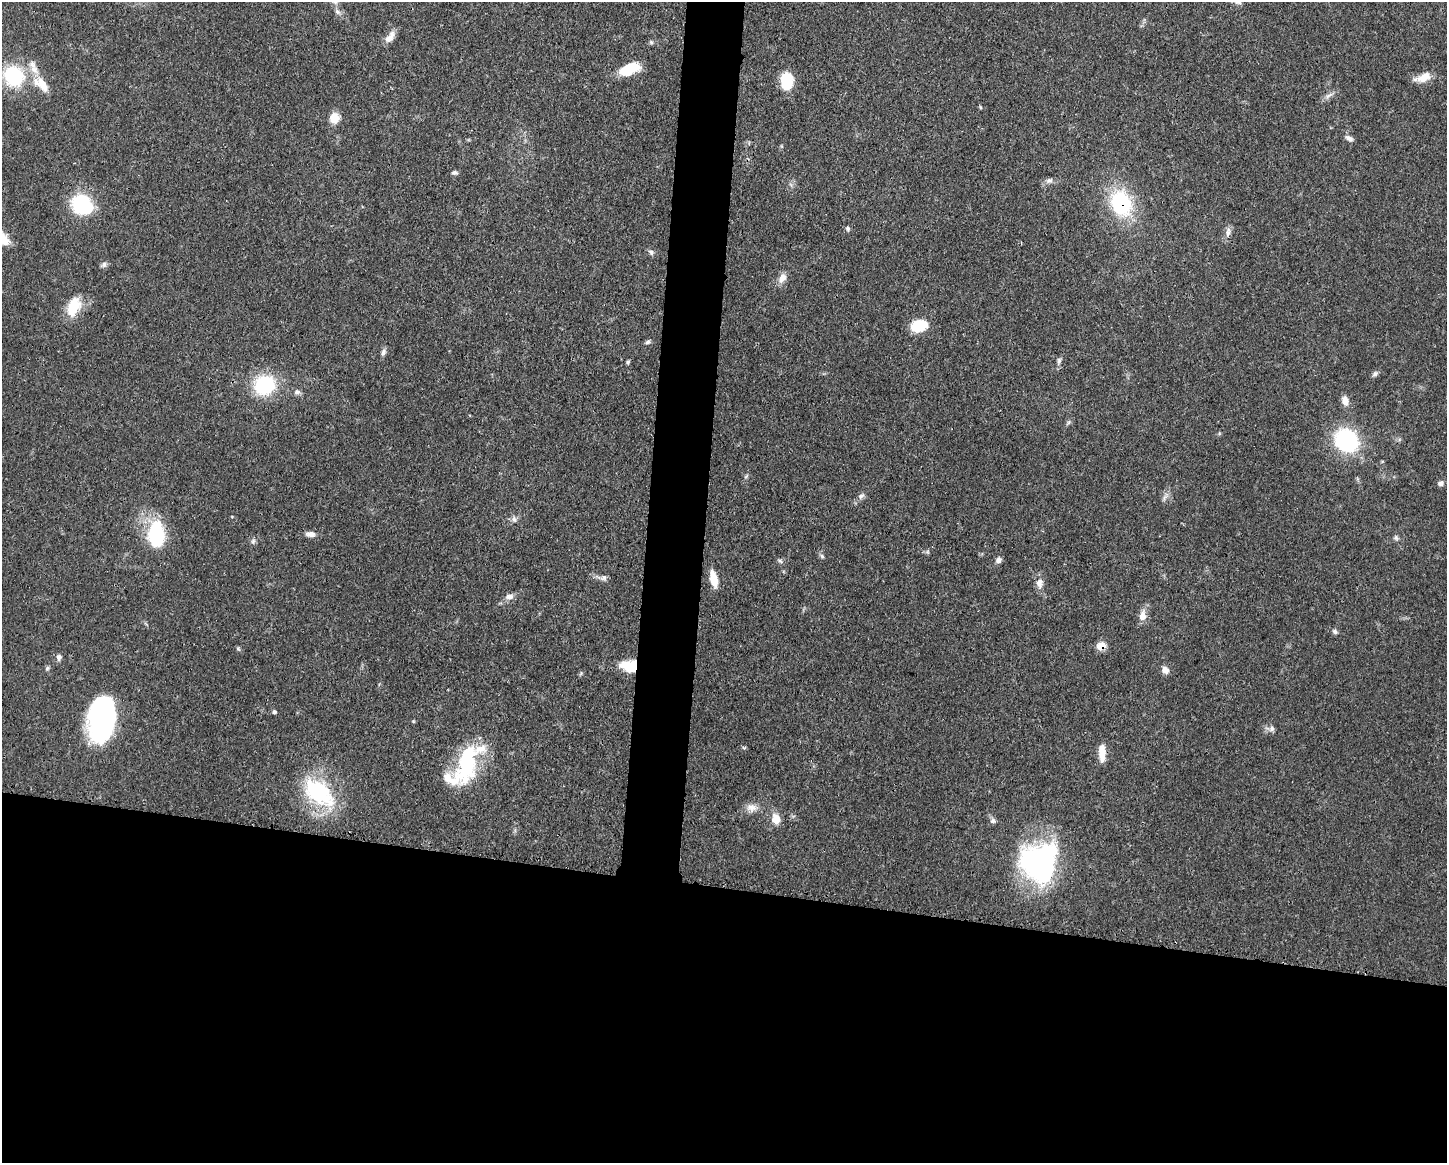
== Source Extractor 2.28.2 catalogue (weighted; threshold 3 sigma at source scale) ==
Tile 11 of 3 x 4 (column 2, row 4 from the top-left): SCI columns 1557-3001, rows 7-1167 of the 4670 x 4658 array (HDU 1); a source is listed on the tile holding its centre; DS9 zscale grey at full resolution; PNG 1449 x 1165 px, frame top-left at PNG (2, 2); no overlay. Shown black and unused: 27% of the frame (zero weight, under 3 of 4 exposures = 1% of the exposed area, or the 3 px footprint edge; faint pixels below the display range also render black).
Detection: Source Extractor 2.28.2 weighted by HDU 2 'WHT'; one run over the whole footprint, this tile lists its part. Background 0.055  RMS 0.0032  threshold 0.0145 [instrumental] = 3 sigma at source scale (4.5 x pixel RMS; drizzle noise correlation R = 1.50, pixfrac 1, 0.05/0.05 arcsec/px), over >= 5 px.
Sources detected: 70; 1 inside a brighter object's white glare — not listed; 4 inside a brighter listed object's ellipse — not listed separately; the other 65 listed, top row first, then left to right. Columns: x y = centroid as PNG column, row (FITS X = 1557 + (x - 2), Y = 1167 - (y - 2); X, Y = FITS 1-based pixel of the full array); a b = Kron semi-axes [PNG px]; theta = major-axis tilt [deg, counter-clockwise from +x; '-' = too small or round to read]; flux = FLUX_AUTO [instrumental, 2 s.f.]
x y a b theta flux
337 12 8 6 -45 1.1
390 37 16 8 53 2.7
651 42 5 5 - 0.58
629 69 22 11 20 9.5
14 76 25 23 -50 20
1423 77 20 9 21 4.1
787 80 15 10 90 13
43 85 25 11 -58 5.4
1329 95 13 5 34 1.4
980 107 5 4 - 0.35
334 118 11 9 79 4.5
1349 138 11 6 -26 1.3
454 173 8 5 3 0.77
1049 181 10 7 30 1.2
1121 203 22 17 -66 30
82 204 22 18 -41 21
848 228 6 6 - 0.69
1228 232 15 6 81 1.6
651 252 8 6 -39 0.96
104 265 8 7 - 0.94
782 278 13 9 60 2.4
73 307 25 14 65 8.1
919 326 14 10 17 12
648 342 7 5 18 0.7
383 352 9 6 71 1.1
1059 360 8 5 76 0.78
628 362 4 4 - 0.52
1375 374 9 5 37 0.84
265 385 20 18 19 22
297 392 8 6 24 1
1345 401 11 8 -75 2.6
1346 441 25 22 -42 32
1441 483 7 6 - 1.1
861 496 10 6 43 1.2
1165 497 11 4 58 0.94
514 519 8 7 - 1.1
310 534 13 7 -5 1.8
156 535 24 15 -88 25
1396 538 7 6 - 0.75
253 541 6 6 - 0.78
822 556 6 5 - 0.62
998 560 7 6 - 1.3
780 561 7 5 -43 0.65
603 578 10 7 22 1.1
713 579 18 7 -77 5
1039 583 14 9 -85 2.3
509 596 11 7 4 1.7
1142 616 12 8 82 2.8
1335 631 7 6 - 0.84
1101 646 6 5 - 8.1
59 657 8 6 79 1.1
629 666 18 12 -4 8.7
47 668 7 5 68 0.57
1165 670 10 8 -47 1.7
274 712 5 5 - 0.73
102 719 39 21 83 71
1272 729 8 8 - 1.1
744 748 6 4 0 0.41
1102 753 19 7 -88 4.2
468 764 52 27 58 25
319 792 46 26 -39 28
751 808 15 11 -10 2.7
776 819 9 7 -72 5
992 821 7 7 - 0.93
1039 862 41 38 68 60
Overlapping masked pixels (flux is a lower limit): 3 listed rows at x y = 1121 203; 1101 646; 629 666